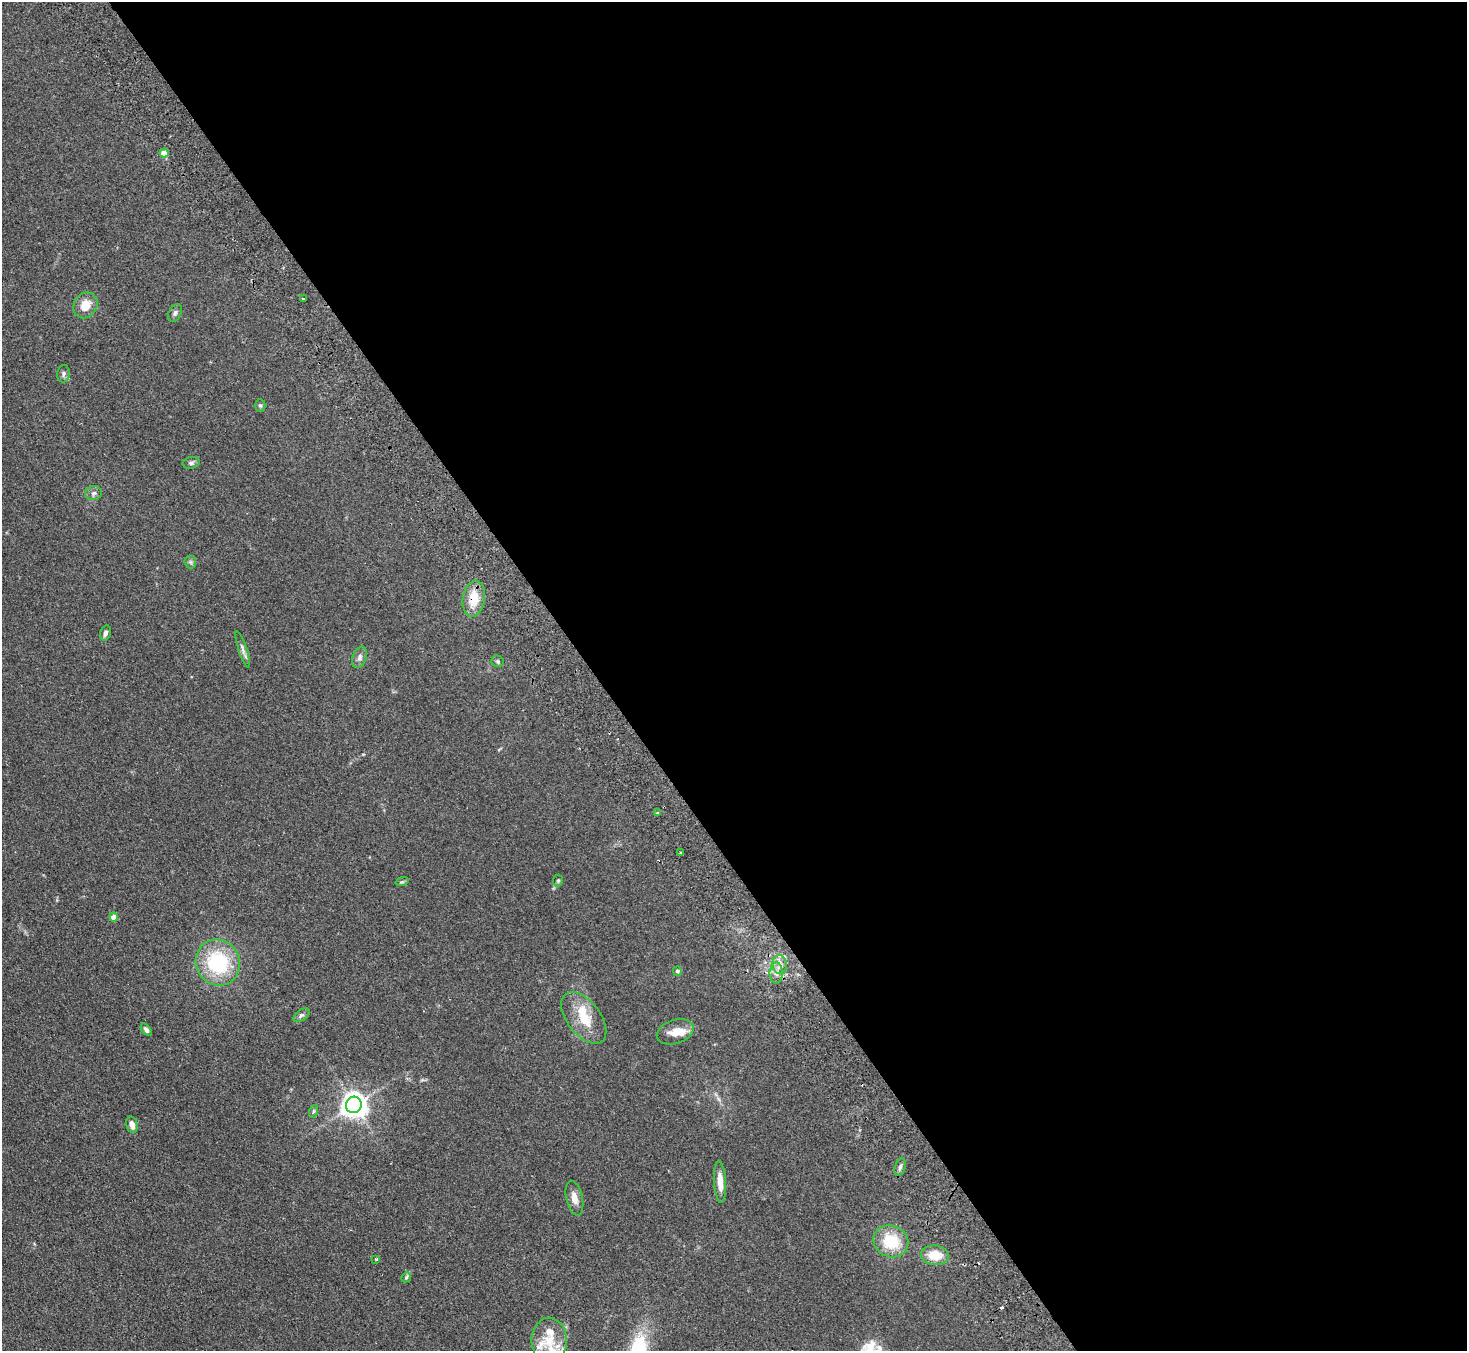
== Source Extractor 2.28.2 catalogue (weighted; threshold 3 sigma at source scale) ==
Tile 8 of 4 x 4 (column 4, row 2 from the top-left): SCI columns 4445-5909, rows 2891-4239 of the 5958 x 5920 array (HDU 1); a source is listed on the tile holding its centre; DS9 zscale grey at full resolution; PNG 1469 x 1353 px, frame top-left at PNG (2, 2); each listed source drawn as its Kron ellipse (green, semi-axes under 4 px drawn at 4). Shown black and unused: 60% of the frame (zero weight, under 2 of 3 exposures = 3% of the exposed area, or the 3 px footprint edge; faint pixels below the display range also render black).
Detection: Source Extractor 2.28.2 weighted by HDU 2 'WHT'; one run over the whole footprint, this tile lists its part. Background 0.153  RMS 0.013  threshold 0.0573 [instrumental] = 3 sigma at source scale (4.5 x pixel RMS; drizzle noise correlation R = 1.50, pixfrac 1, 0.05/0.05 arcsec/px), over >= 5 px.
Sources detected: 45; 1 inside a brighter object's white glare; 2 cosmic-ray / hot-pixel residue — neither listed nor drawn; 4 inside a brighter listed object's ellipse — not listed separately; the other 38 listed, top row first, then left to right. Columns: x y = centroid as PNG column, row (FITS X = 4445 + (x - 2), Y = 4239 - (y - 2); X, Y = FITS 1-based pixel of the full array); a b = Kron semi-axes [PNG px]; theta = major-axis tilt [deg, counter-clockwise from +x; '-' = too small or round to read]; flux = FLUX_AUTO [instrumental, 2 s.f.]
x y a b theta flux
164 153 4 4 - 22
303 299 3 3 - 6.3
85 305 13 11 59 18
175 313 9 6 59 3.2
64 374 9 6 85 3.3
260 406 6 5 - 1.9
191 463 8 5 10 2.7
93 493 8 7 - 3.8
190 562 6 6 - 2.3
474 599 18 11 80 25
105 633 8 5 75 4.1
243 650 19 4 -72 4.9
360 657 11 6 69 5
498 661 6 5 - 2.2
657 813 3 3 - 1.3
680 853 3 3 - 1.9
558 880 6 5 - 1.8
402 882 6 4 18 1.6
114 917 4 4 - 12
218 963 23 22 - 88
780 965 9 7 -81 7.4
677 971 5 4 - 2.6
776 973 10 6 90 6.5
301 1015 9 5 37 3.3
584 1018 30 16 -53 31
146 1030 7 4 -51 3.9
675 1032 19 11 19 15
354 1105 8 7 - 1100
314 1111 6 4 71 1.7
132 1125 8 5 -76 7.4
900 1167 9 5 74 3.3
720 1182 21 6 -87 14
574 1198 18 8 -77 9.6
891 1241 18 15 -25 42
935 1255 14 9 -4 23
376 1259 3 3 - 1.5
406 1277 5 4 - 1.6
549 1341 23 17 89 28
Overlapping masked pixels (flux is a lower limit): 1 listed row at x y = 474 599